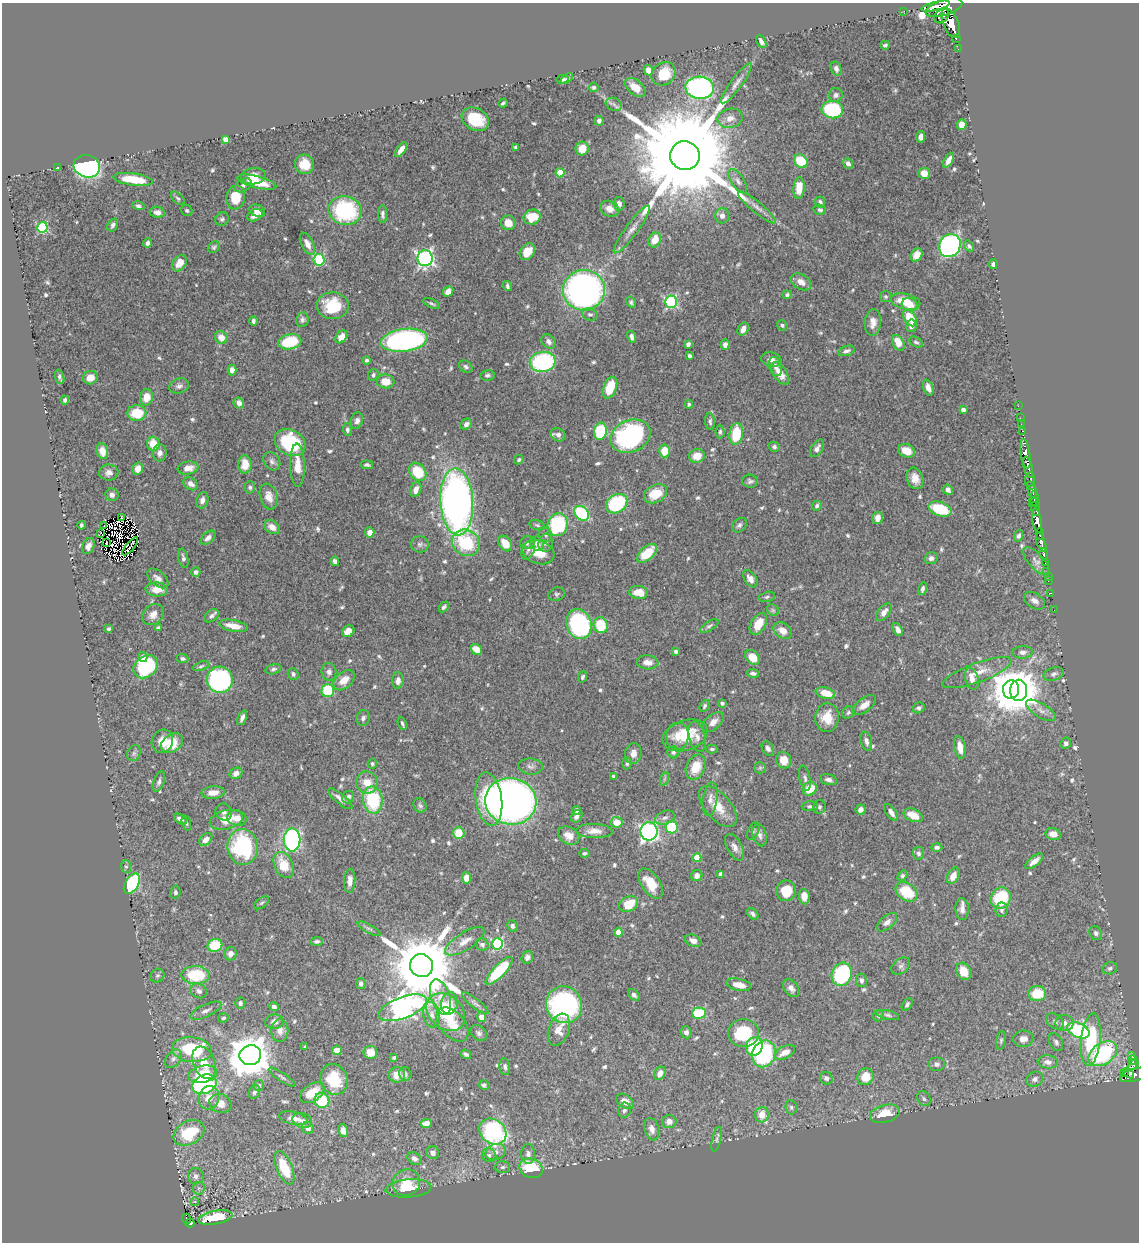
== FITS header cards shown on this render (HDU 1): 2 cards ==
NAXIS1  =                 1137
NAXIS2  =                 1240

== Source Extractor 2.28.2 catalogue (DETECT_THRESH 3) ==
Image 1137 x 1240 px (HDU 1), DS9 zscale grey, 1 PNG px = 1 image px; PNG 1141 x 1244 px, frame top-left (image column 1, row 1240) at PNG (2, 3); each listed source drawn as its Kron ellipse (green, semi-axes under 4 px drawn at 4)
Background 0.55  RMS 0.014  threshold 0.0429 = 3 sigma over >= 5 px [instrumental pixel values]
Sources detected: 665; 4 with non-positive FLUX_AUTO (blend fragments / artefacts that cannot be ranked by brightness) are neither listed nor drawn; of the other 661, the 500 brightest by FLUX_AUTO listed and drawn (161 fainter detections omitted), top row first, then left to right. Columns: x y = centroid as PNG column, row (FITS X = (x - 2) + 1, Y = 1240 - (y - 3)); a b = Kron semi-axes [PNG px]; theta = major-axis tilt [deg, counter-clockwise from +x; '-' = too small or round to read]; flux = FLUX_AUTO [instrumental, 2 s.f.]
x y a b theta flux
936 6 14 4 13 610
944 7 19 8 18 1600
904 11 3 2 - 2.8
942 16 8 6 44 340
951 23 16 7 -67 1500
956 38 3 2 - 22
761 41 7 4 -61 4.5
885 45 5 4 - 2.2
958 49 2 2 - 4
836 69 7 5 -73 3.9
648 70 5 4 - 6.7
664 74 13 11 37 30
567 78 7 4 40 2.4
562 79 6 4 6 2.9
736 83 24 6 54 7.5
594 87 5 5 - 2.7
635 87 12 7 -40 13
700 88 14 11 -5 230
836 95 7 7 - 3.6
503 103 5 3 - 1.8
614 104 8 6 -25 3.2
832 110 11 8 -8 73
730 118 13 9 12 8.3
475 119 14 11 -28 40
599 121 5 4 - 3.3
962 125 5 5 - 12
921 137 5 4 - 5.8
225 139 4 4 - 9.2
516 147 4 3 - 2.6
582 148 7 6 - 13
401 150 8 4 55 6.4
685 155 15 14 - 38000
948 160 8 4 63 6.7
801 161 7 6 - 42
305 164 10 9 - 17
848 164 6 4 -49 4
87 166 13 11 -16 300
58 168 4 4 - 4.5
560 173 4 4 - 24
924 173 6 5 - 12
254 176 12 8 6 15
133 179 20 6 -8 31
738 181 14 6 -57 4.8
257 182 20 6 -14 20
243 185 9 6 35 3.5
799 188 10 5 86 15
236 197 12 9 82 23
178 198 8 5 -43 2.1
820 202 5 5 - 2.6
619 204 7 5 -83 4.1
138 206 6 4 -17 2.2
757 207 24 5 -40 7.5
610 209 10 7 -26 7.3
187 210 6 5 - 1.9
345 210 16 14 -11 99
820 210 6 5 - 2
257 211 8 6 -22 8.4
157 212 7 5 -9 5.8
383 214 9 4 -86 2.9
255 215 8 5 26 7.2
722 216 7 7 - 4.9
532 217 9 7 18 25
222 219 7 6 - 2.3
508 223 7 7 - 11
113 225 7 4 59 2.7
42 227 5 5 - 83
632 229 29 6 54 8.9
655 240 8 6 60 14
147 243 4 4 - 3.6
307 244 12 6 -63 7.2
950 246 12 10 56 300
969 246 6 4 -51 2.1
214 247 6 5 - 1.9
527 252 9 6 50 15
917 255 7 5 57 11
425 258 8 7 - 280
319 260 5 5 - 89
179 263 9 6 56 12
993 264 5 3 - 2.5
801 282 11 7 -30 6.7
507 286 5 3 - 2
584 290 21 20 - 420
448 291 6 4 47 5.5
787 295 4 4 - 1.9
886 297 5 5 - 1.9
631 302 6 4 -55 2
671 302 6 6 - 150
905 302 15 8 -14 24
431 303 9 4 -25 2
910 305 8 6 -15 13
333 306 16 13 0 38
590 314 8 5 -17 2.4
910 318 9 6 -61 27
302 320 7 6 - 3.1
253 321 5 4 - 2.3
873 322 13 8 85 7.6
782 325 5 5 - 2.1
911 326 6 5 - 5.3
743 329 7 5 60 6.5
221 337 7 6 - 9.5
341 337 7 5 53 11
632 337 6 4 -73 3.5
404 340 24 11 8 290
290 342 12 7 11 52
548 342 8 6 -46 4.3
916 342 7 4 -32 2.2
898 343 8 5 -62 15
688 344 4 3 - 3.8
725 345 5 4 - 4.5
846 351 8 5 18 3.4
689 356 4 3 - 2.3
771 359 10 7 -13 5.1
367 360 4 4 - 2.2
543 362 13 10 8 110
776 366 10 6 -72 4.2
466 367 7 5 -34 2.6
232 370 5 4 - 6.2
780 373 13 6 -57 14
373 375 6 5 - 2.4
487 375 7 5 12 2.4
60 377 7 4 -71 2.4
90 378 7 6 - 11
385 381 9 7 -9 15
179 386 10 7 15 3.7
610 388 11 6 68 25
928 388 8 4 -70 6.3
146 397 8 6 79 16
65 400 4 4 - 2.9
239 403 6 5 - 5.7
689 404 4 4 - 1.9
1018 406 2 2 - 5.3
963 410 4 4 - 4.2
137 413 9 8 - 31
1020 418 2 2 - 3.3
357 421 8 6 73 4.2
710 421 8 5 -84 2.4
466 424 6 5 - 4.3
1021 424 2 2 - 6.7
347 430 6 4 -88 2.6
600 431 8 6 78 50
1022 431 3 3 - 15
720 432 7 4 -85 1.9
736 434 11 6 83 38
558 435 8 6 -27 4.3
630 436 21 16 23 160
290 443 16 12 -29 82
153 444 7 6 - 18
774 447 5 4 - 2.5
817 448 10 5 58 5.3
102 451 8 5 -78 12
664 451 6 5 - 19
906 451 9 6 -23 14
160 453 8 7 - 5
1026 454 15 4 -82 690
697 456 8 7 - 15
519 460 5 4 - 1.9
272 461 10 7 -52 3.9
245 464 9 6 90 15
297 465 21 7 -88 14
367 465 6 4 -6 2.2
1028 467 11 3 -76 520
188 468 10 6 9 9.2
138 469 6 5 - 9.9
418 472 10 7 -50 35
109 473 9 8 - 5.7
915 478 11 8 -71 8.7
1030 480 7 4 81 56
750 481 7 6 - 2.9
191 484 8 6 -34 5.3
1030 486 3 3 - 25
250 487 6 5 - 2.2
416 490 8 5 67 7.4
948 490 5 4 - 4.6
1032 491 6 3 -81 230
655 494 12 9 28 21
112 495 6 6 - 3.7
269 497 13 8 -74 9.5
1034 498 7 2 81 38
202 500 8 5 72 4.8
457 502 33 16 -87 560
1034 503 6 2 22 36
617 504 11 9 36 89
817 506 5 4 - 2.3
940 509 12 7 -19 43
1035 509 7 3 -72 180
581 513 8 6 -44 86
121 517 3 2 - 1.9
877 518 6 5 - 6.5
1037 521 13 4 -79 810
81 525 4 3 - 1.8
104 525 2 2 - 3.8
537 525 8 4 -17 2.1
558 525 11 10 - 90
739 525 8 6 45 3.2
272 527 8 6 -35 8
370 532 5 4 - 7.4
101 533 3 2 - 2.3
1040 534 6 3 87 120
545 535 8 6 -60 2.9
1019 536 6 4 70 2.9
208 538 9 5 42 3.8
106 542 3 2 - 2.4
1041 542 10 3 -71 450
466 543 14 13 - 53
527 543 8 6 7 3.8
546 543 9 7 74 3.5
420 544 9 8 - 3.2
505 544 8 6 -57 13
537 544 7 6 - 4.2
88 546 8 6 67 5.1
130 546 11 2 50 2.7
528 550 10 6 64 3.3
538 552 16 11 -20 18
647 553 12 6 42 29
1044 554 5 3 - 120
183 558 10 5 -78 2.9
931 558 6 6 - 3.1
335 561 5 4 - 3.7
1036 561 17 7 -48 5.5
1045 562 3 2 - 35
1047 571 4 3 - 30
196 572 4 4 - 3.1
1048 576 2 2 - 4
158 578 12 7 -41 5.6
750 579 10 6 -57 6.2
1048 581 2 2 - 4.5
157 589 11 7 -3 11
922 589 6 4 75 2.7
638 592 9 6 -8 16
1051 593 2 2 - 4
557 594 8 6 20 2.3
767 597 8 5 13 2
1035 601 12 7 -33 4.9
444 607 6 4 47 2.4
773 610 6 5 - 1.9
1054 610 2 2 - 2.2
884 612 10 5 52 6.4
153 615 12 9 42 7.3
211 616 8 5 36 3
579 624 15 12 -73 160
758 624 12 7 59 19
601 625 8 7 - 36
233 626 15 5 -11 14
709 626 10 4 31 2.5
158 628 4 3 - 1.8
109 629 4 3 - 1.8
898 629 7 4 -61 3.8
348 631 6 5 - 9.4
783 631 10 7 -36 8.6
476 649 6 5 - 12
676 651 3 3 - 2.8
1022 652 10 6 3 4.5
143 657 5 4 - 9.5
753 657 8 6 -47 14
182 659 6 4 -5 2.5
648 662 11 7 -5 7
201 666 8 4 19 2
146 667 13 10 37 73
273 669 8 5 17 2.2
329 672 9 7 -83 4.2
753 673 6 4 -5 2.6
977 673 36 9 20 19
293 674 6 5 - 2.5
1054 674 10 6 17 3.6
582 677 6 4 66 2
972 679 11 6 -74 8.7
220 680 13 13 - 160
344 680 12 8 42 12
398 680 8 5 87 5.2
1011 689 9 8 - 2700
328 690 7 6 - 51
1019 690 10 8 90 1800
825 693 10 5 -14 19
722 703 4 4 - 2.3
864 705 14 7 36 7.7
704 706 6 4 65 2
919 708 6 5 - 2.5
1041 710 17 7 -32 7.3
848 713 6 5 - 2.2
242 718 7 3 65 3.9
363 718 8 6 69 3.5
827 718 14 12 86 18
713 722 12 7 41 7.4
402 724 6 3 -66 2.4
685 735 23 15 18 32
677 736 13 11 84 10
697 737 16 8 -77 5.7
162 741 12 10 61 11
866 741 10 5 -77 4.2
172 743 12 8 34 25
1066 743 6 5 - 2.9
960 747 11 5 -81 10
712 749 5 4 - 1.8
768 749 7 5 -59 3.7
673 752 6 5 - 2.4
134 753 8 6 63 2.6
633 754 10 8 80 7.1
784 760 8 7 - 13
627 763 6 4 85 1.9
372 764 5 4 - 1.8
530 766 12 8 -6 4.3
696 767 13 9 64 21
760 768 6 5 - 1.8
236 773 7 5 31 5.2
614 776 4 4 - 3.8
805 778 13 5 -79 3.4
664 779 7 4 71 1.9
828 780 9 5 -12 3.9
159 782 11 5 71 3.2
367 783 11 10 - 14
810 789 7 6 - 20
213 792 11 6 6 8.8
348 797 6 5 - 3.9
340 799 15 5 -40 5.6
489 799 27 13 -82 70
710 799 17 7 82 6.1
373 800 13 9 -81 64
511 801 25 23 -10 620
420 805 8 6 -58 2.4
810 806 8 5 2 2.1
718 807 25 12 -49 19
819 807 7 6 - 2
861 809 5 5 - 5.9
576 810 4 4 - 3.5
224 812 9 8 - 3.5
891 812 10 5 -55 5.2
913 815 10 6 -24 14
577 816 7 5 53 3.5
237 818 10 7 -14 8.8
665 818 10 6 21 4.1
180 819 7 4 -34 4.4
226 820 17 9 14 18
617 822 6 5 - 14
186 823 8 4 -75 1.9
672 827 6 6 - 47
594 831 18 7 -1 9.3
649 831 9 8 - 290
753 831 9 5 65 2.1
459 833 6 5 - 22
1053 834 8 6 -13 7.9
760 835 11 7 -76 4.3
569 836 11 8 -30 9.4
206 839 7 5 42 6.2
292 840 11 8 -90 210
243 847 18 15 -83 100
734 847 14 7 -61 5.6
937 847 6 4 -2 2.9
584 853 5 3 - 1.9
918 853 6 5 - 2.9
697 858 4 4 - 19
1034 861 11 4 40 7.3
283 865 13 9 -65 23
126 867 6 5 - 2.1
721 874 4 4 - 4.2
697 876 6 5 - 6.9
902 876 6 4 57 2.2
953 876 9 5 62 7.5
466 878 6 4 -88 11
350 881 12 5 87 5.8
651 883 17 9 -57 21
132 884 11 6 59 150
786 891 10 10 - 23
175 892 6 5 - 2.2
907 892 12 8 -37 36
804 896 8 5 -85 7.5
1001 898 11 10 - 59
262 903 8 5 37 1.9
629 904 10 7 27 27
962 909 11 6 -89 5.4
1002 910 7 6 - 2.8
753 914 7 4 -42 2.5
887 922 12 6 39 5.5
512 926 6 5 - 2.9
369 929 13 4 -29 2.9
618 932 4 4 - 11
1096 933 7 6 - 2.5
316 941 6 4 5 2.3
465 941 23 8 33 11
693 941 8 5 -22 6.7
498 944 6 5 - 120
215 945 7 6 - 47
482 945 6 6 - 3.3
230 954 7 6 - 5.7
527 957 6 5 - 4.1
421 966 12 11 - 11000
901 966 10 7 39 3.4
1110 968 7 6 - 2.5
499 971 18 6 46 62
964 971 9 7 -62 17
842 974 12 10 70 130
195 975 14 9 -1 56
157 976 7 6 - 2.3
861 980 7 5 -80 3
361 983 5 4 - 3.4
739 985 12 6 -12 12
791 988 10 7 -49 5.4
199 991 8 7 - 4.1
1037 994 9 7 3 27
634 995 7 4 -46 3.8
441 997 18 9 -71 9
240 1003 5 5 - 2.5
449 1003 11 8 75 11
475 1003 16 5 -38 3.5
907 1004 7 4 58 2.9
564 1005 19 17 -58 190
274 1007 5 4 - 3.5
402 1008 25 10 21 680
206 1011 17 6 25 5.8
446 1012 21 16 -42 52
699 1013 7 5 1 61
432 1015 13 8 -79 7
888 1015 12 4 -14 2.9
878 1016 6 5 - 2.2
481 1017 5 4 - 7.1
223 1018 5 4 - 2
1055 1021 10 6 -35 3.8
274 1022 9 7 4 5.4
1065 1023 9 8 - 5.5
453 1025 20 12 -50 18
280 1030 11 8 88 6.3
559 1030 16 10 70 13
1078 1030 12 7 -25 110
686 1032 6 5 - 3.6
479 1033 9 7 -40 3.1
743 1033 15 13 -5 54
1023 1039 10 8 10 7.5
1001 1040 9 5 81 2.1
1091 1040 26 9 84 70
1056 1042 9 6 -64 3.3
305 1047 4 3 - 1.9
754 1047 9 8 - 59
192 1050 20 12 -6 71
337 1050 5 4 - 11
370 1052 7 6 - 11
785 1052 11 6 25 9.1
466 1054 5 3 - 2.5
764 1054 13 11 68 110
1103 1054 16 10 35 120
250 1055 11 10 - 3200
1132 1055 3 3 - 24
394 1057 3 3 - 1.9
173 1059 10 7 51 4.2
1133 1060 5 3 - 57
1048 1062 10 6 -6 5.7
204 1063 17 11 -68 18
936 1064 8 7 - 3.4
1133 1065 6 3 37 85
505 1067 8 5 -82 2.8
660 1073 7 5 59 6.2
1125 1073 4 3 - 5
1129 1073 6 3 -41 33
203 1074 15 8 10 39
405 1074 7 6 - 3.5
397 1075 8 7 - 11
1134 1075 14 6 16 500
282 1077 15 3 -34 2.6
865 1077 8 8 - 19
826 1078 6 6 - 2.8
334 1079 16 13 -69 34
1035 1079 8 7 - 4.5
204 1084 12 9 24 120
259 1085 5 5 - 2.4
484 1085 5 4 - 2.2
254 1092 7 5 65 2.6
312 1093 13 8 36 19
209 1098 12 10 71 13
924 1099 8 6 -58 2.6
322 1100 8 7 - 41
625 1101 10 6 -34 10
220 1103 11 9 -20 12
791 1107 7 5 -76 2
624 1110 7 6 - 3.3
885 1114 15 8 14 22
762 1115 7 6 - 14
293 1118 15 6 -13 9
302 1120 10 7 -18 4.1
669 1121 7 6 - 6.9
426 1123 6 4 6 7.5
308 1128 6 5 - 5.6
652 1129 11 7 -74 6.6
343 1131 7 4 -79 4.7
493 1131 14 12 -38 140
189 1133 16 11 29 54
717 1139 12 4 77 2.6
495 1152 10 7 21 5.7
433 1153 6 6 - 4.3
528 1154 10 7 -89 4.2
489 1155 7 6 - 2.9
414 1158 7 6 - 4.6
503 1167 7 5 3 2.5
284 1168 18 8 -67 36
531 1168 12 9 -20 48
196 1176 8 8 - 5.2
406 1183 14 13 - 20
199 1188 6 6 - 2.4
408 1188 23 9 4 16
195 1202 4 4 - 2.3
215 1217 17 6 10 42
187 1219 5 3 - 21
190 1223 4 4 - 59
At the frame edge (FLAGS 8, measured only in part): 1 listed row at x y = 944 7
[161 fainter detections neither listed nor drawn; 4 non-positive-flux detections neither listed nor drawn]